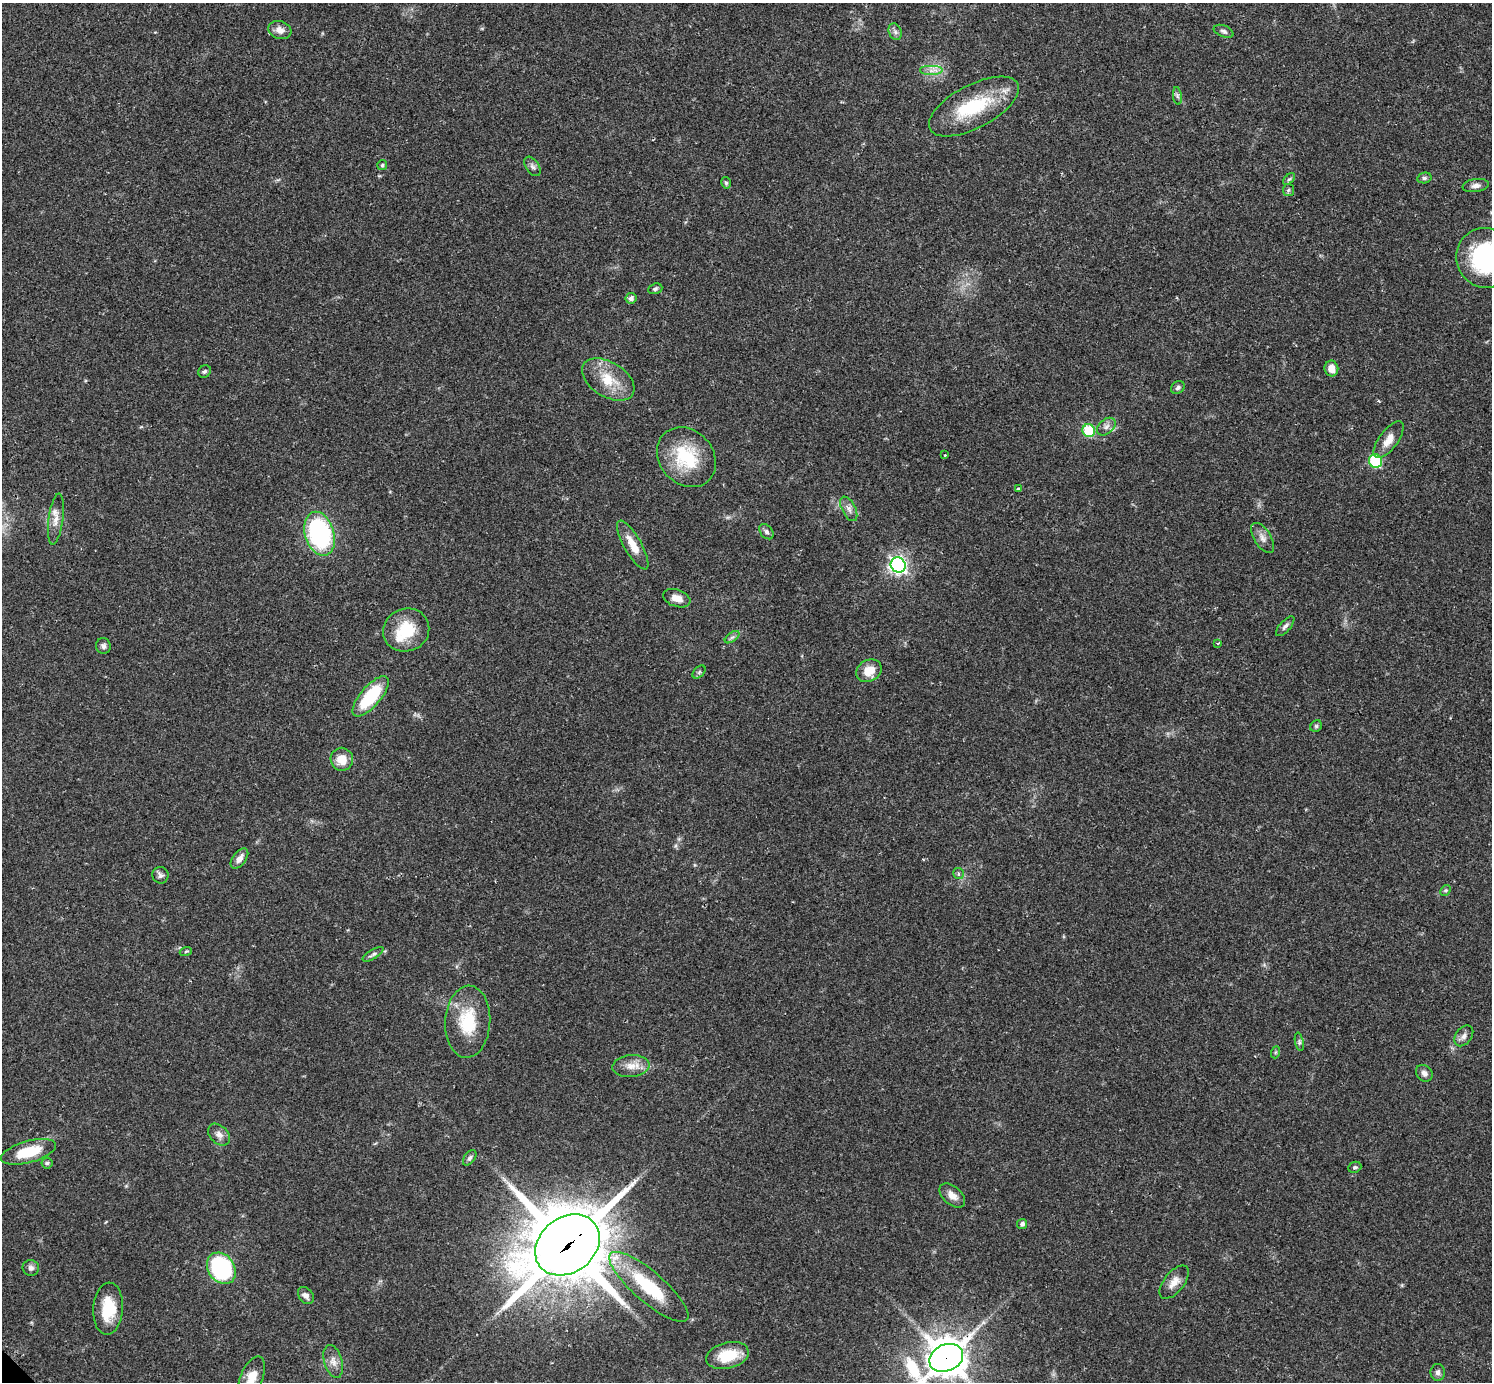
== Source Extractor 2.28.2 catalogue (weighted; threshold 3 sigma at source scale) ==
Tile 10 of 4 x 4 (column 2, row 3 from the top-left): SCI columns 1519-3008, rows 1567-2946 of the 6040 x 6040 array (HDU 1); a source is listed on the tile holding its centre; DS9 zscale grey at full resolution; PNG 1494 x 1384 px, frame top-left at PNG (2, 3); each listed source drawn as its Kron ellipse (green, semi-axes under 4 px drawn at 4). Shown black and unused: <1% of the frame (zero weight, under 2 of 3 exposures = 2% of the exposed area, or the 3 px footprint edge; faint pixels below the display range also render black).
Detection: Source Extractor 2.28.2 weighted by HDU 2 'WHT'; one run over the whole footprint, this tile lists its part. Background 0.0818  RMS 0.0056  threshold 0.025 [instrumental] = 3 sigma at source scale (4.5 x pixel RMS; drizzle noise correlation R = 1.50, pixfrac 1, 0.05/0.05 arcsec/px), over >= 5 px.
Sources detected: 78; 1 inside a brighter object's white glare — neither listed nor drawn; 1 inside a brighter listed object's ellipse — not listed separately; the other 76 listed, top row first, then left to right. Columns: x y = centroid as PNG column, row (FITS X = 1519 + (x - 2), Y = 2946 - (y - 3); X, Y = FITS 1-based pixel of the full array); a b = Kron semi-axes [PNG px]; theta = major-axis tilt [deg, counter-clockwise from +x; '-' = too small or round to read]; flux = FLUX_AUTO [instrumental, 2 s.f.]
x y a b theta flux
280 30 12 8 -17 3.9
1224 31 10 5 -22 1.7
895 32 8 6 -69 1.7
931 71 12 5 0 3
1177 96 9 4 -82 1.3
974 107 49 21 28 36
382 165 5 5 - 0.79
532 166 11 6 -55 1.9
1424 178 7 5 13 1.2
1289 179 7 4 44 1.1
726 183 6 4 -74 0.92
1476 186 13 6 8 2.5
1288 190 6 5 - 1.1
1486 258 30 29 - 69
655 289 7 5 20 1.1
631 298 5 5 - 1.9
1331 368 8 7 - 5.3
205 371 7 5 40 1.1
608 380 29 17 -32 16
1178 388 7 6 - 1.5
1106 427 10 7 40 2.6
1089 431 6 6 - 27
1389 440 22 9 54 6.3
945 455 3 3 - 0.43
686 457 32 26 -47 29
1375 461 7 6 - 37
1018 489 3 3 - 1.7
849 509 13 6 -63 2.9
56 519 26 7 82 5.3
766 532 8 6 -51 1.4
320 534 23 14 -73 84
1263 538 17 8 -58 3.7
633 545 27 8 -60 9
898 565 8 7 - 160
677 598 14 8 -19 5.2
1285 626 12 5 48 1.9
406 630 23 21 21 19
732 637 8 4 36 1.4
1218 644 3 2 - 0.8
103 646 8 7 - 1.9
869 671 13 10 29 8.5
699 672 8 4 45 1.1
371 696 25 10 49 31
1316 726 6 5 - 0.96
342 759 11 11 - 8.6
239 859 12 6 52 3.6
958 873 5 5 - 1.3
160 875 8 8 - 1.8
1446 890 6 4 44 0.82
186 951 6 4 19 0.72
373 954 12 4 32 1.6
468 1022 36 22 87 25
1464 1036 11 8 52 2.8
1299 1042 9 4 -77 1.1
1276 1052 6 4 71 0.69
631 1066 18 11 5 6.5
1424 1073 9 7 -45 2.4
219 1135 13 9 -45 3.3
28 1152 28 11 16 18
470 1158 9 5 53 1.3
47 1163 5 5 - 0.88
1355 1167 6 5 - 1.1
952 1195 15 9 -41 4.4
1022 1224 5 5 - 1.4
567 1245 35 27 38 4500
31 1268 8 8 - 1.9
221 1268 17 13 -55 67
1174 1282 20 10 51 5.5
649 1287 50 15 -41 36
306 1295 9 7 -51 2.3
108 1309 26 15 86 18
727 1356 22 13 14 16
946 1358 17 13 24 1300
333 1361 17 9 -74 4.4
1438 1372 8 7 - 2
252 1378 23 11 69 10
Overlapping masked pixels (flux is a lower limit): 2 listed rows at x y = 567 1245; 946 1358
Isophote crosses this tile's border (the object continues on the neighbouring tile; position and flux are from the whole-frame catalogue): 3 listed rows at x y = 1486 258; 946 1358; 252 1378